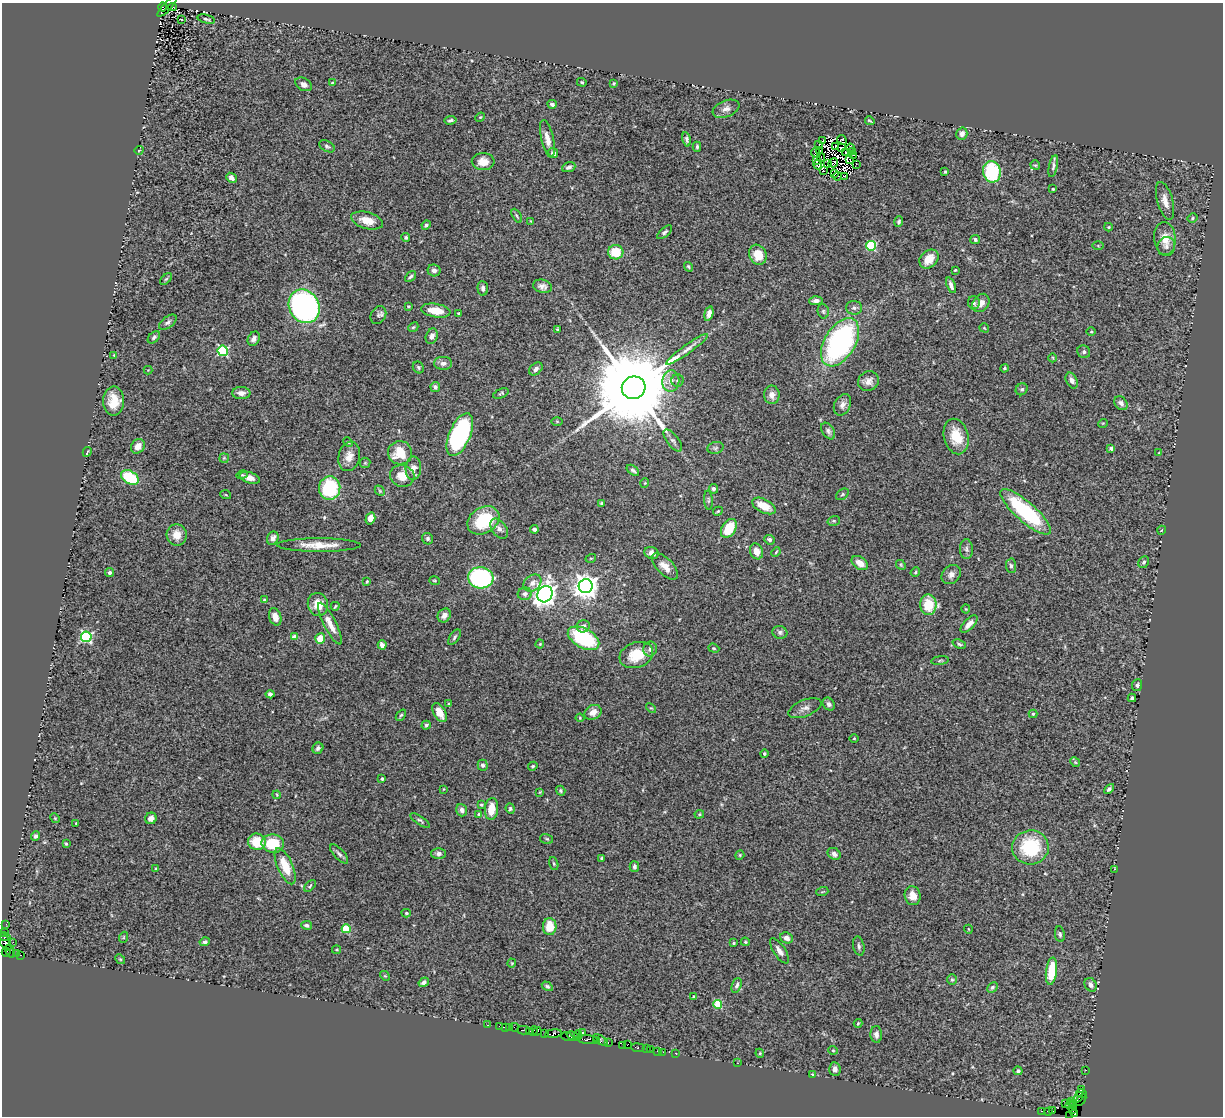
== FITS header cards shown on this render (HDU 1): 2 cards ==
NAXIS1  =                 1221
NAXIS2  =                 1114

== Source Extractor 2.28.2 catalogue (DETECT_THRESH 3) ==
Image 1221 x 1114 px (HDU 1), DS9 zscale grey, 1 PNG px = 1 image px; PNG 1225 x 1118 px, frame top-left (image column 1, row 1114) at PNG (2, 3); each listed source drawn as its Kron ellipse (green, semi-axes under 4 px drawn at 4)
Background 0.677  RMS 0.033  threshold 0.1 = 3 sigma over >= 5 px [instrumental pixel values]
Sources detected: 353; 6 with non-positive FLUX_AUTO (blend fragments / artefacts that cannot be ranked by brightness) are neither listed nor drawn; the other 347 listed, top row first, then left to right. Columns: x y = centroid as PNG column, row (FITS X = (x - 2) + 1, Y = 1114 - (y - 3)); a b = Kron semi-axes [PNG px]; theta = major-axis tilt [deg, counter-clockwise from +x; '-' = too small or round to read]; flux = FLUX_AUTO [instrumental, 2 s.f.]
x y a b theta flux
167 6 13 3 47 880
163 7 4 3 - 650
173 7 4 3 - 98
181 19 3 2 - 2.3
206 19 9 3 -14 3.9
582 82 5 4 - 2.8
332 83 3 3 - 1.8
614 83 4 4 - 3.2
304 84 9 6 -30 8.7
552 104 5 4 - 8.3
726 109 14 8 22 13
480 117 5 4 - 2.4
451 120 6 3 10 4.2
870 121 5 2 - 2.6
962 134 6 5 - 9.5
547 139 19 6 -77 20
687 139 7 4 -78 5.1
842 140 5 4 - 8.2
822 141 3 2 - 2.7
819 145 3 2 - 5.5
327 146 8 5 -29 5.2
836 146 2 2 - 3.3
697 147 5 3 - 3.9
841 147 3 2 - 3
850 148 4 2 - 4.8
139 150 4 3 - 1.5
819 150 3 2 - 1.4
853 151 4 3 - 0.94
846 152 3 2 - 3.2
553 153 5 4 - 9.3
816 153 5 2 - 0.052
854 155 3 2 - 2.5
821 157 4 2 - 0.13
850 159 4 2 - 0.029
817 161 4 2 - 3.8
483 162 11 8 -1 23
828 163 2 2 - 2.8
833 163 5 2 - 2.2
856 164 2 2 - 2.3
818 165 5 4 - 3.4
1035 165 5 4 - 2.7
1053 166 11 4 78 5.9
569 167 7 4 20 6.1
823 171 3 2 - 9.6
945 172 3 3 - 2.4
992 172 11 9 -80 140
835 174 2 2 - 3.1
838 176 4 2 - 3.8
845 176 4 2 - 1.4
231 178 5 4 - 9.7
1053 189 3 3 - 2.8
1165 201 19 8 -74 20
517 216 8 3 -60 3.2
1192 218 5 3 - 2.9
367 221 16 8 -15 29
531 221 3 3 - 1.5
899 222 5 4 - 4.1
426 225 5 4 - 5.2
1109 227 4 4 - 2.2
665 232 9 4 41 5.3
406 237 4 4 - 4.3
1165 238 16 10 -85 30
975 239 5 4 - 5.1
871 246 5 5 - 160
1098 246 5 3 - 2.1
1166 246 9 9 - 11
616 252 8 7 - 55
758 255 10 8 -63 37
929 259 10 8 45 35
688 267 5 4 - 3.1
434 270 6 6 - 7.8
955 270 3 3 - 2.1
410 277 6 4 42 4.1
166 279 7 4 44 3.2
951 285 8 3 -71 8.6
542 286 9 6 -14 10
483 288 7 5 -86 7.2
816 301 6 4 3 9.7
974 303 6 6 - 5.7
981 303 10 7 53 15
304 306 17 15 -58 760
408 306 4 3 - 2
854 308 8 7 - 6.9
436 311 15 6 -9 37
823 311 7 5 -76 4.9
459 313 3 3 - 2.9
709 314 7 4 76 9.5
378 315 9 7 60 6.8
168 322 10 5 37 7
413 327 5 4 - 2.9
984 328 5 3 - 1.9
558 329 3 3 - 2.8
1091 332 4 3 - 2
432 336 8 6 69 11
154 337 7 5 46 4.6
254 339 7 5 61 10
840 342 26 15 58 480
687 349 25 4 35 15
223 351 5 5 - 230
1084 352 7 6 - 5.8
114 355 3 3 - 1.7
1053 358 4 3 - 1.8
443 363 9 6 1 10
418 367 6 5 - 4.1
1004 368 4 3 - 3.1
536 369 7 5 41 9.6
148 370 4 4 - 1.7
1072 380 8 5 -64 8.9
671 381 11 8 81 18
677 381 6 6 - 4.6
868 381 10 9 - 14
435 387 5 4 - 6.4
634 388 12 11 - 56000
1022 389 6 5 - 5.6
241 393 9 6 0 14
501 393 8 4 24 3.7
772 395 9 8 - 16
114 401 14 10 89 42
1121 403 7 6 - 8.7
842 405 11 8 62 12
557 421 6 4 -1 2.2
1103 423 5 3 - 1.8
828 431 9 6 -57 6.6
460 434 23 10 66 380
956 436 18 12 -76 50
673 441 13 5 -52 8.9
348 442 5 3 - 2
138 446 8 6 51 17
715 448 8 6 16 5.1
1111 448 4 3 - 9.9
87 452 5 2 - 1.9
1159 452 4 2 - 1.3
400 453 12 11 - 53
349 456 15 10 76 21
224 458 5 5 - 2.9
365 463 5 5 - 3.1
413 468 12 7 86 20
633 470 7 4 -38 5.2
242 475 6 3 15 2.4
402 476 12 11 - 32
130 477 9 6 -30 110
250 478 10 5 -17 16
645 483 4 4 - 2.2
330 488 12 10 84 150
714 489 5 4 - 6.4
380 491 6 4 -46 3.1
842 494 7 5 39 3.3
226 495 5 3 - 2.2
708 500 10 4 -86 4
601 503 4 3 - 2.7
764 506 13 6 -26 39
718 511 5 4 - 2.9
1026 512 32 10 -42 210
370 519 6 4 74 23
483 520 17 12 32 130
834 521 6 5 - 3.1
729 528 10 6 58 69
499 529 11 7 -54 11
534 529 4 4 - 6.7
1162 530 4 3 - 1.8
177 535 11 10 - 27
273 538 7 5 63 13
428 539 6 5 - 4.2
769 540 5 4 - 6
319 545 42 6 0 40
966 549 10 6 -89 6.8
756 551 8 6 -70 23
776 552 5 3 - 2.3
651 553 7 6 - 11
591 558 5 3 - 2.2
1144 562 6 5 - 4.7
860 563 9 6 -35 23
901 565 5 4 - 2.9
665 566 17 8 -46 20
1011 566 7 5 -87 5.7
915 572 5 4 - 2.8
109 573 4 4 - 4.9
951 575 10 8 44 12
481 578 13 10 -5 340
367 581 4 3 - 2.4
434 581 5 3 - 2.5
532 583 10 7 39 15
586 586 7 7 - 2200
525 594 7 6 - 8.5
545 594 8 7 - 1400
264 600 3 3 - 2.3
318 604 11 10 - 29
928 605 10 8 -89 59
335 606 4 3 - 2.3
966 609 4 4 - 2.2
444 615 7 6 - 14
275 617 9 6 -72 17
330 624 23 6 -63 22
969 624 11 5 46 15
583 626 6 6 - 9.4
780 632 7 6 - 6.2
86 637 5 5 - 300
295 637 4 4 - 29
454 637 9 4 55 5.3
583 638 17 9 -29 200
320 639 5 5 - 38
540 644 4 4 - 2.1
959 644 7 4 -22 3.6
382 645 4 4 - 14
714 648 6 4 -20 2.6
650 649 7 7 - 8.9
636 655 17 12 20 55
940 661 9 3 7 3
1137 685 6 5 - 4.8
270 694 4 4 - 8.1
1132 698 4 3 - 5.1
449 704 3 3 - 2.7
829 704 7 5 -48 7.3
651 708 6 3 -42 2.2
805 708 17 8 22 13
593 712 9 7 29 19
440 713 10 6 -61 26
1033 714 4 4 - 2.8
401 715 6 3 53 2.9
580 718 4 3 - 2.3
426 725 5 4 - 3.5
854 739 5 3 - 1.9
318 748 6 5 - 6.5
764 754 4 4 - 2.9
1075 762 5 4 - 2.7
483 765 5 5 - 6.2
533 766 5 4 - 3.3
382 779 3 3 - 5.4
444 789 3 2 - 1.5
1109 789 6 4 45 5.3
561 791 5 4 - 3.6
540 792 4 3 - 1.9
277 795 4 3 - 1.9
481 805 4 4 - 2.7
510 808 5 4 - 3.7
491 809 11 6 85 34
462 810 6 5 - 9.6
478 814 4 3 - 2.1
699 814 5 4 - 2.5
55 818 5 4 - 2.5
151 818 6 5 - 11
420 820 11 3 -34 4.5
76 823 3 2 - 1.5
36 836 5 4 - 5.2
547 839 6 5 - 3.8
257 842 9 8 - 53
66 844 4 3 - 2.4
273 844 11 9 -9 75
1030 847 18 17 - 140
439 853 7 5 0 7.6
339 854 12 5 -48 6.6
834 854 7 5 -34 7.7
740 855 4 4 - 2.5
602 858 3 3 - 2.9
554 863 6 4 -70 3.2
285 866 19 7 -66 53
634 867 5 5 - 5.3
156 868 3 3 - 2.3
1114 869 4 2 - 1.4
310 886 7 3 46 2.8
822 892 6 4 18 2.2
913 896 9 8 - 24
406 913 4 4 - 2.9
6 924 2 2 - 26
307 925 5 4 - 5.2
550 927 8 7 - 43
346 929 4 4 - 99
968 929 4 3 - 1.5
5 932 3 2 - 81
1060 934 8 5 -82 4.3
4 937 6 4 -12 200
124 937 6 3 71 2.3
786 938 6 5 - 10
5 942 10 5 -60 380
13 942 2 2 - 33
205 942 5 4 - 5
745 942 4 3 - 2.7
734 943 3 3 - 2.4
859 946 10 5 -77 6.6
337 950 4 3 - 2.1
10 951 7 3 -61 91
779 951 14 6 -57 11
6 952 4 3 - 63
17 954 2 2 - 16
20 955 3 2 - 27
120 959 5 4 - 2.9
512 963 4 4 - 2.3
1051 971 14 5 83 72
385 976 5 4 - 2.6
952 980 5 5 - 3.5
424 982 5 4 - 7.3
737 985 8 4 70 6.2
1091 985 7 5 -60 7.9
547 986 6 4 -31 4
992 987 6 4 46 4.1
693 996 3 3 - 1.8
718 1004 4 4 - 78
858 1023 4 4 - 2.1
488 1025 3 2 - 13
499 1026 2 2 - 19
505 1027 2 2 - 10
514 1027 5 2 - 99
509 1028 3 3 - 93
523 1030 6 2 0 74
529 1031 3 2 - 23
533 1031 5 2 - 40
537 1031 4 3 - 110
582 1032 3 2 - 2.5
545 1033 2 2 - 13
554 1034 8 3 5 280
876 1034 8 5 -87 11
578 1035 5 2 - 52
573 1036 7 4 -24 150
567 1037 6 3 -22 46
587 1039 10 3 -2 380
597 1040 4 3 - 110
600 1040 8 4 -30 170
608 1042 3 2 - 56
627 1044 3 2 - 73
623 1045 2 2 - 8.7
638 1048 7 3 -7 110
646 1048 3 2 - 44
650 1050 3 2 - 68
833 1050 5 4 - 2.5
657 1051 2 2 - 25
663 1052 2 2 - 13
675 1053 2 2 - 14
760 1053 4 4 - 2.4
738 1063 3 2 - 3.5
835 1069 7 5 -84 10
1086 1070 2 2 - 24
1018 1071 4 4 - 6.9
812 1074 4 3 - 1.7
1082 1090 3 2 - 20
1082 1093 5 3 - 120
1078 1097 5 3 - 82
1081 1100 6 3 52 45
1072 1101 3 2 - 38
1066 1103 3 3 - 62
1070 1105 5 2 - 51
1074 1105 3 2 - 260
1073 1110 3 3 - 98
1041 1111 3 2 - 16
1053 1111 2 2 - 54
1049 1112 4 2 - 44
1075 1114 3 3 - 40
1070 1115 2 2 - 2.6
At the frame edge (FLAGS 8, measured only in part): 1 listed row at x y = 1070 1115
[6 non-positive-flux detections neither listed nor drawn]